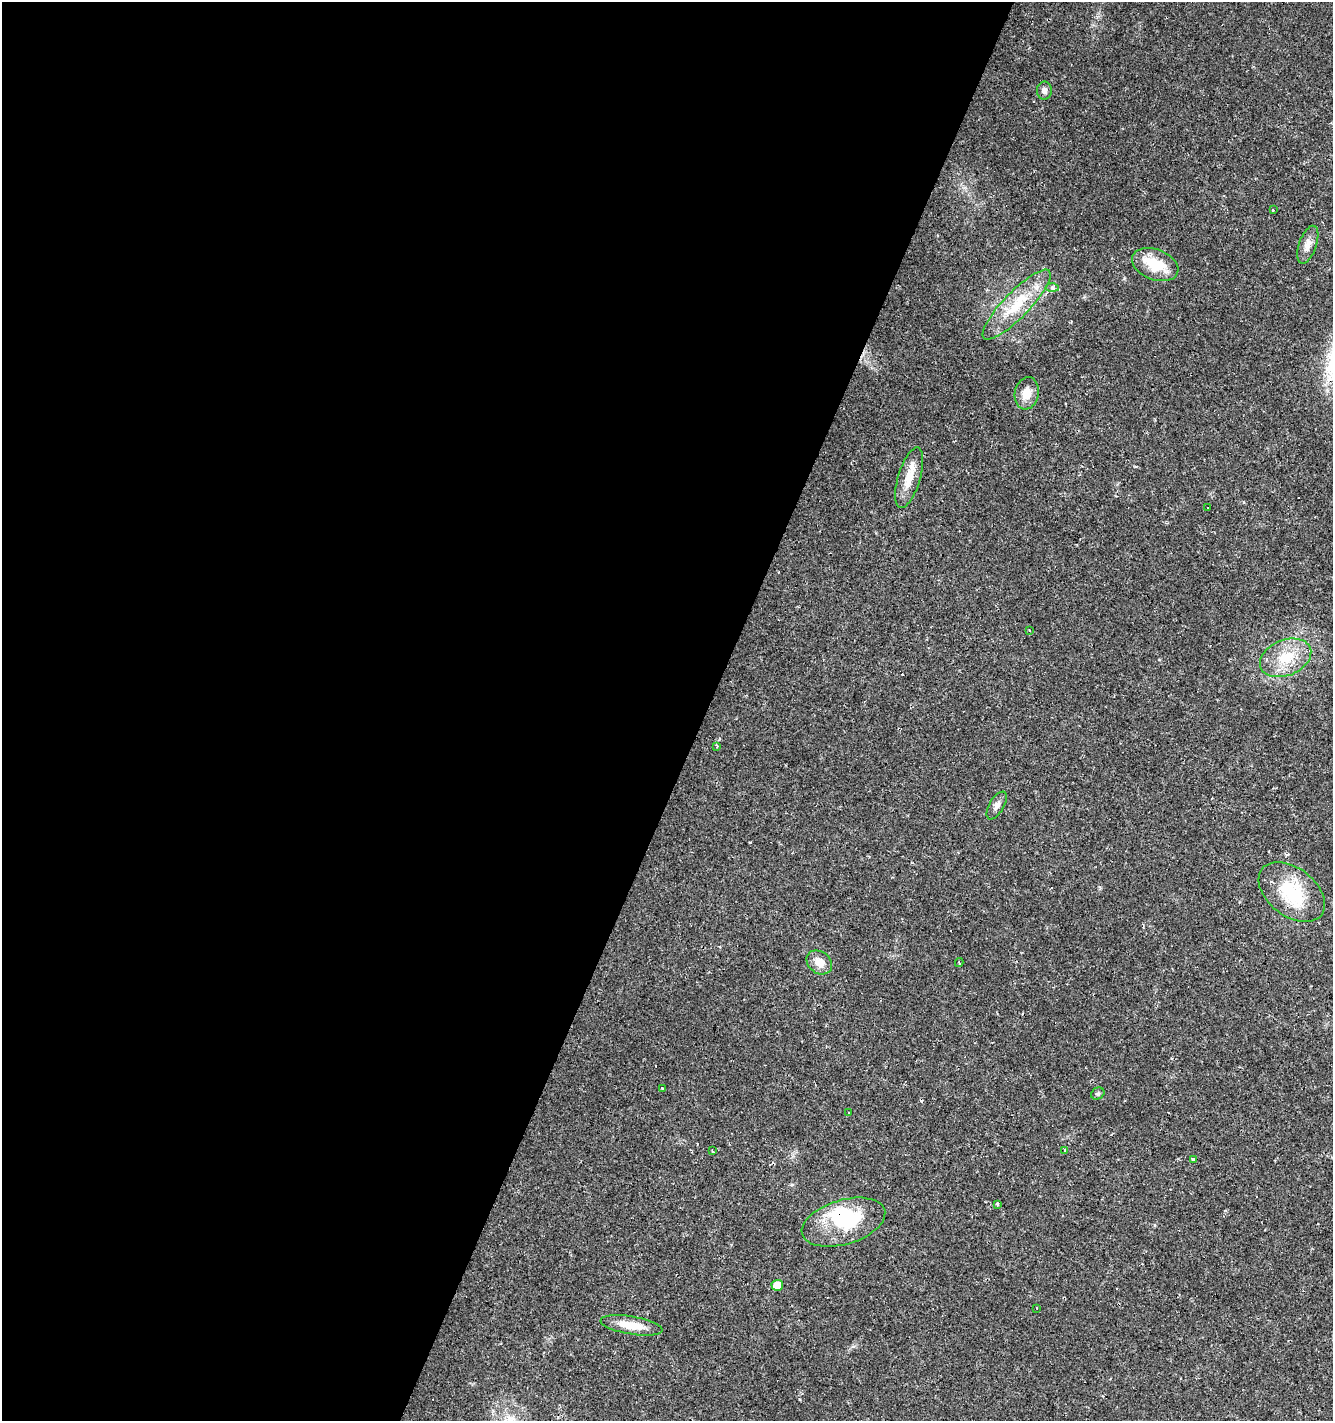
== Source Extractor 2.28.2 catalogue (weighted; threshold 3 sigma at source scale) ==
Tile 5 of 4 x 4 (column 1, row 2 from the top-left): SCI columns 266-1596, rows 2838-4256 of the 5786 x 5675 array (HDU 1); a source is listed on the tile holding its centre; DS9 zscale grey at full resolution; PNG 1335 x 1423 px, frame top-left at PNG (2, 2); each listed source drawn as its Kron ellipse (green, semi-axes under 4 px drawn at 4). Shown black and unused: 53% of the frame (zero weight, under 2 of 3 exposures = <1% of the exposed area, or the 3 px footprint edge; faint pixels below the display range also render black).
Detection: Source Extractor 2.28.2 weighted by HDU 2 'WHT'; one run over the whole footprint, this tile lists its part. Background 0.0182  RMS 0.0035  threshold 0.0157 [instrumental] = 3 sigma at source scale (4.5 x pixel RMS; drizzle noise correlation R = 1.50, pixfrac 1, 0.0396/0.0396 arcsec/px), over >= 5 px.
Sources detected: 40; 1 inside a brighter object's white glare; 12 cosmic-ray / hot-pixel residue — neither listed nor drawn; the other 27 listed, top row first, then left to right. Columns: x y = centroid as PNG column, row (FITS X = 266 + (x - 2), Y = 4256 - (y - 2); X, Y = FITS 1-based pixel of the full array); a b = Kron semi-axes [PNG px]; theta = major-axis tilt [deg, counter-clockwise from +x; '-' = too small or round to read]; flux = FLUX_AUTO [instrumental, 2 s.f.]
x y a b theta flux
1044 90 9 7 89 1.5
1273 210 3 2 - 1.1
1308 245 20 8 71 2.9
1155 265 24 15 -21 9.9
1052 288 6 4 -2 0.71
1017 305 47 13 46 13
1027 393 16 12 79 4.2
909 478 31 11 73 6.2
1208 508 3 3 - 1.2
1029 630 3 2 - 0.32
1286 658 27 18 22 11
717 746 4 3 - 0.4
997 805 15 7 60 1.7
1292 892 37 24 -38 19
819 962 14 11 -36 3.9
959 963 4 2 - 0.78
662 1089 3 3 - 1.6
1098 1094 7 5 33 0.72
848 1112 3 2 - 0.41
1064 1150 3 3 - 2.6
712 1151 3 3 - 0.55
1194 1159 4 3 - 4
998 1204 3 3 - 0.8
843 1222 43 22 17 25
777 1285 5 5 - 6.7
1037 1308 3 3 - 1.3
632 1325 31 9 -10 7
Overlapping masked pixels (flux is a lower limit): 1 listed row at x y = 843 1222
Unlisted compact peaks at least as high as the median listed source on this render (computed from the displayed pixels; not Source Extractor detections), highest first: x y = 750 842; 800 1399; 1124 278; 1154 1225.